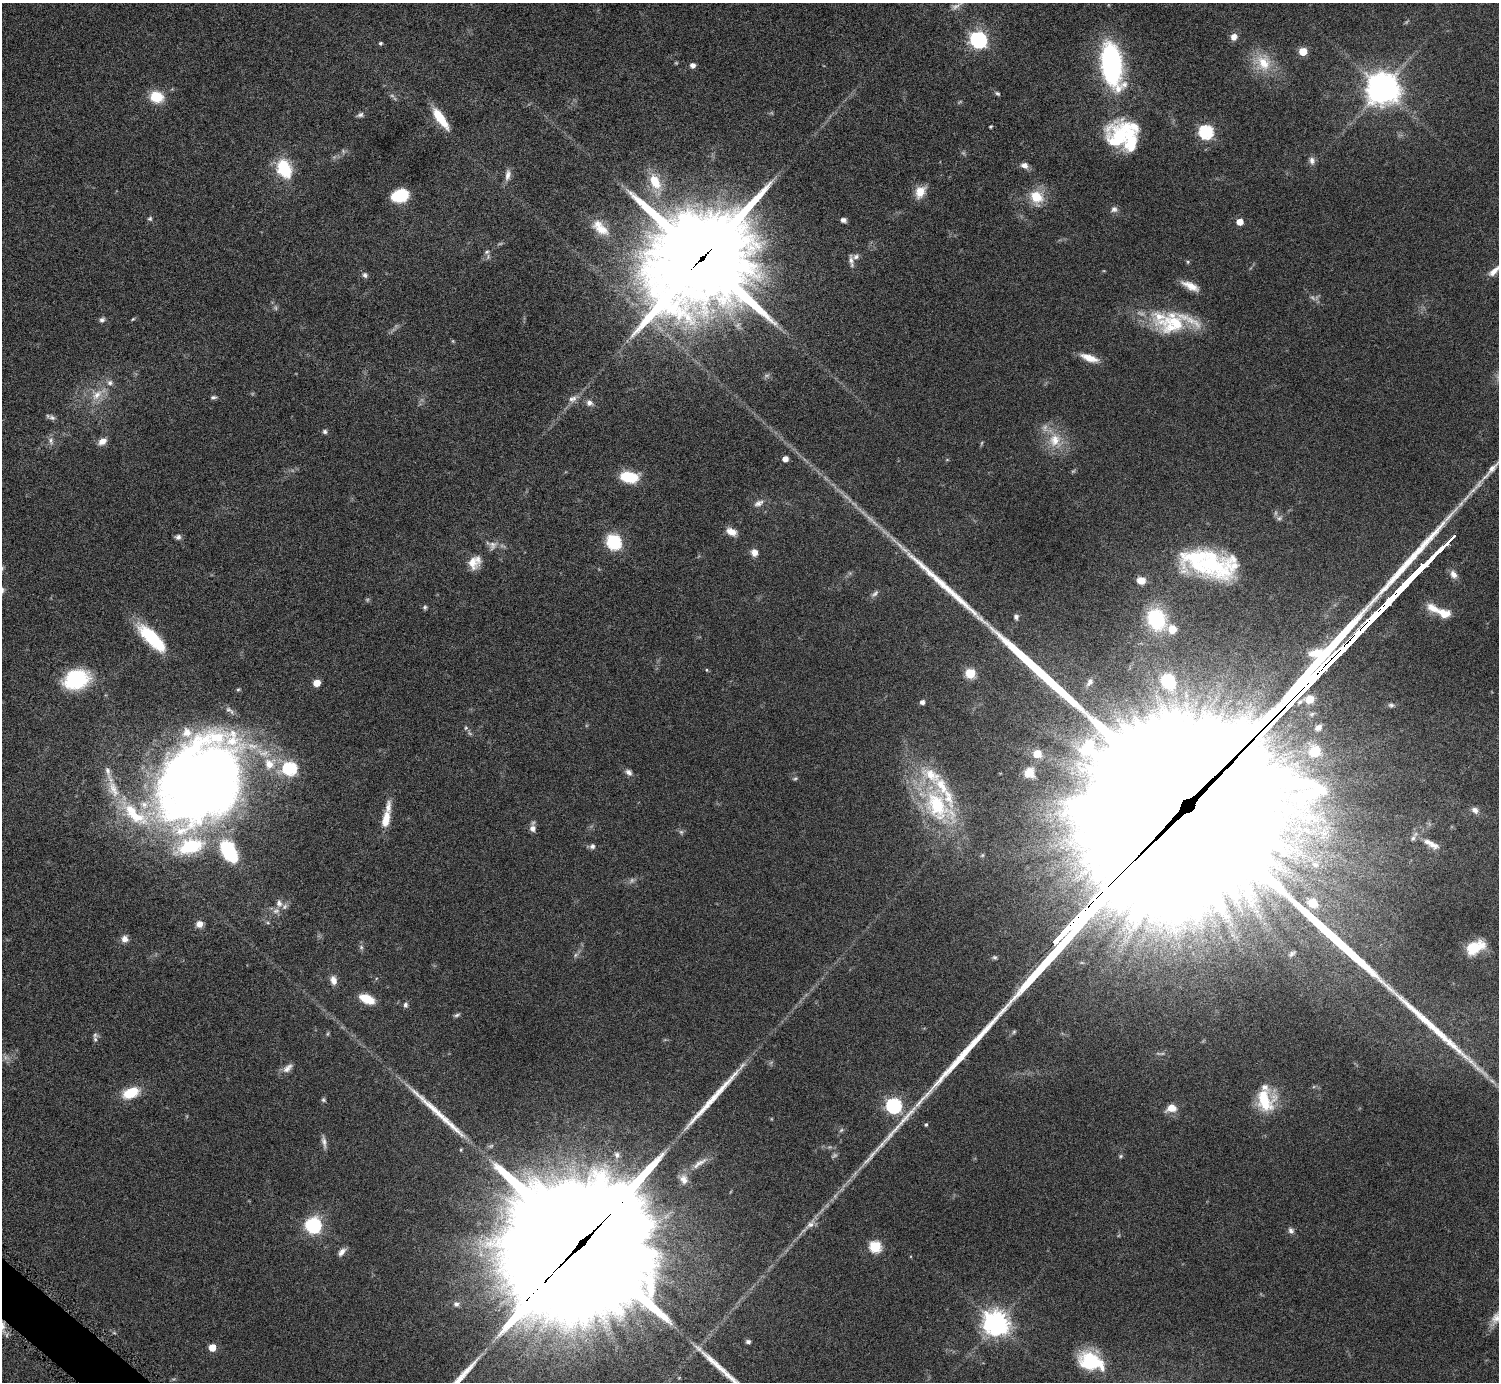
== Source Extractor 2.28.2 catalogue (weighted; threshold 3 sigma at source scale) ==
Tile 7 of 4 x 4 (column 3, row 2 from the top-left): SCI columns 3002-4498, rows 2932-4311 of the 6004 x 6005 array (HDU 1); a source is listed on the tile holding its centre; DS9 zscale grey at full resolution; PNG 1501 x 1384 px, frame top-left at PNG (2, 3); no overlay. Shown black and unused: <1% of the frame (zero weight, under 4 of 8 exposures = <1% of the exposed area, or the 3 px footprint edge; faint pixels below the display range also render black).
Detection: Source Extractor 2.28.2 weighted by HDU 2 'WHT'; one run over the whole footprint, this tile lists its part. Background 0.0788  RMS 0.0048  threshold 0.0195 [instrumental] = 3 sigma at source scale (4.09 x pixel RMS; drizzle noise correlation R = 1.36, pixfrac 0.8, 0.05/0.05 arcsec/px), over >= 5 px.
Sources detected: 184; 16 too faint to see at this stretch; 3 inside a brighter object's white glare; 5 long thin detections or spike segments (spike, bleed or trail) — not listed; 24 inside a brighter listed object's ellipse — not listed separately; the other 136 listed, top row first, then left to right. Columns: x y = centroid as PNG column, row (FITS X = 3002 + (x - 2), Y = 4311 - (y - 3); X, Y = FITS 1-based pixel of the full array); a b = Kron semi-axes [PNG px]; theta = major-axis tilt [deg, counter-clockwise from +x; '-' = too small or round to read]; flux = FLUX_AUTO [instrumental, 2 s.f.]
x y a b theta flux
956 6 20 7 32 2.9
1234 37 9 8 - 2.7
978 40 7 7 - 120
380 43 5 5 - 0.65
1303 51 5 5 - 11
1263 62 26 20 -73 13
692 65 5 5 - 2.4
1112 65 38 17 -81 91
1382 88 12 10 15 690
997 93 7 4 -34 0.73
157 97 13 11 -13 11
360 115 8 6 26 1.2
440 118 27 9 -55 12
990 127 4 3 - 0.48
1206 132 7 6 - 65
1120 134 35 18 -41 22
1312 161 10 7 -78 1.9
1024 165 9 7 -15 2.5
284 169 21 14 -67 19
508 175 17 7 83 2.7
655 182 21 12 -63 11
920 192 15 11 64 5.7
400 195 12 9 14 30
1036 197 17 14 -53 11
1114 209 10 8 26 1.7
150 219 6 6 - 0.81
843 220 6 5 - 1.7
1240 222 5 5 - 6.3
600 228 26 13 -42 8.8
487 252 7 5 22 0.78
702 258 39 33 40 6900
851 260 15 5 -86 1.9
1188 262 6 4 90 0.52
1494 271 20 7 43 3.7
365 275 7 7 - 1.3
1190 286 22 8 -26 5.1
133 319 6 4 43 0.48
102 320 7 6 - 1.2
1172 323 55 24 7 29
1089 358 22 8 -19 5.8
97 395 18 10 48 6.1
213 397 8 5 12 0.94
572 399 12 9 22 2.6
589 403 9 8 - 2.1
52 418 11 6 -24 1.4
325 431 6 6 - 0.95
1055 440 21 18 -83 11
51 441 11 7 -80 1.8
102 441 11 7 33 3.1
785 459 5 4 - 3.1
629 477 16 9 -9 18
759 503 14 8 23 2.3
1279 518 8 5 21 1.1
731 532 12 8 -22 4.1
178 537 8 6 -5 1.3
614 542 9 6 -70 77
492 545 14 10 74 2.7
754 552 9 8 - 2.9
474 562 18 14 47 5.9
1210 563 60 32 -14 55
2 568 7 5 78 0.68
1453 574 12 8 -58 2.7
1141 580 9 7 -11 4.7
875 593 12 5 39 1.4
425 607 6 5 - 0.8
1433 608 20 10 -31 5.6
1016 617 7 6 - 1.3
1156 619 21 17 -67 31
152 638 35 11 -45 28
706 670 5 3 - 0.4
970 673 6 5 - 23
76 679 27 20 19 29
1168 681 16 13 -53 16
1090 682 13 7 58 1.9
317 683 5 5 - 7.4
238 689 5 4 - 0.55
922 702 5 4 - 1.8
1391 705 8 6 -9 1.1
466 728 6 5 - 0.72
1318 728 10 7 35 2.2
1315 751 14 13 - 9.7
1037 754 5 5 - 11
269 764 18 16 54 10
289 768 7 6 - 60
629 772 10 7 -40 1.8
1029 773 11 10 - 5.5
204 784 73 54 57 640
113 789 36 13 -69 12
1190 794 131 97 27 51000
937 806 50 29 -51 38
1475 810 9 7 -38 2.3
135 816 45 17 -21 23
386 819 19 8 78 7.2
532 828 8 7 - 2.3
681 832 7 5 -43 0.91
1431 844 26 8 -30 4.8
592 846 7 7 - 1.5
229 852 27 15 -60 30
1315 865 11 8 -25 3
279 903 11 8 -75 2.3
1312 903 12 10 -33 7.9
199 924 8 7 - 3
125 939 9 8 - 2.7
361 947 6 6 - 0.95
1474 948 18 10 27 16
1292 954 9 6 41 1.1
575 955 7 4 88 0.83
995 957 6 5 - 0.74
333 980 12 8 -74 2.8
367 999 17 9 -24 7.8
405 1005 7 6 - 1.1
457 1015 8 4 25 0.88
95 1035 9 6 76 1.3
287 1068 15 8 41 2.7
1492 1081 10 5 -35 1.5
131 1093 16 10 22 13
323 1100 6 5 - 0.71
1265 1100 27 21 -73 17
894 1106 7 6 - 97
1171 1108 11 8 13 5.3
926 1125 4 4 - 0.65
324 1142 17 6 -80 2.1
1121 1156 6 5 - 0.65
684 1179 14 11 -60 3.5
810 1224 18 8 41 3.5
313 1226 8 8 - 61
1291 1231 8 7 - 1.4
581 1244 76 38 45 33000
875 1247 6 6 - 39
342 1252 12 6 49 2.3
456 1304 7 6 - 1.2
1496 1318 18 12 59 4.8
996 1323 9 8 - 430
748 1342 6 5 - 1.2
212 1348 5 5 - 7.9
1091 1361 28 18 -22 24
Overlapping masked pixels (flux is a lower limit): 3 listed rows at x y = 702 258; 1190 794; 581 1244
Isophote crosses this tile's border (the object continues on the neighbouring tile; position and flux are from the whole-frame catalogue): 3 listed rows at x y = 1494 271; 2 568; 1496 1318